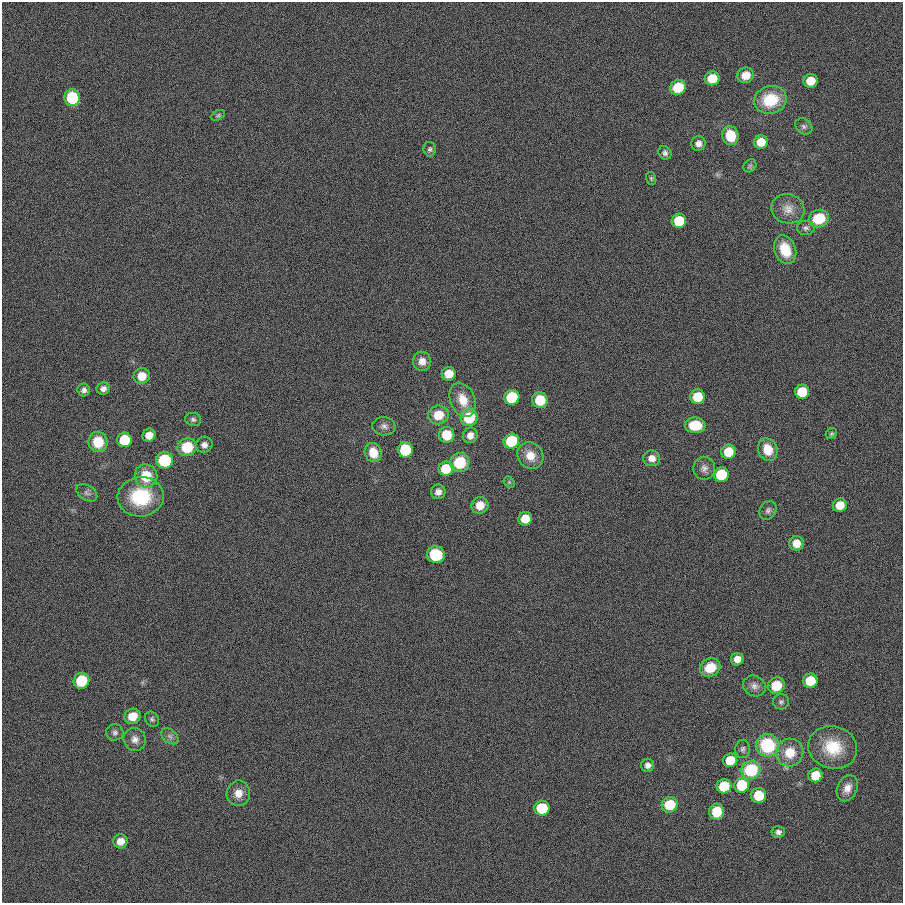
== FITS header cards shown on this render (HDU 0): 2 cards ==
NAXIS1  =                  901
NAXIS2  =                  901

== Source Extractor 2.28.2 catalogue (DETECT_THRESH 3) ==
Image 901 x 901 px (HDU 0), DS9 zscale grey, 1 PNG px = 1 image px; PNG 905 x 905 px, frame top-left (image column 1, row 901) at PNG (2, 2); each listed source drawn as its Kron ellipse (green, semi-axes under 4 px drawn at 4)
Background 0.00125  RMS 0.099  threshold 0.297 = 3 sigma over >= 5 px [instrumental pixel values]
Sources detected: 96; all 96 listed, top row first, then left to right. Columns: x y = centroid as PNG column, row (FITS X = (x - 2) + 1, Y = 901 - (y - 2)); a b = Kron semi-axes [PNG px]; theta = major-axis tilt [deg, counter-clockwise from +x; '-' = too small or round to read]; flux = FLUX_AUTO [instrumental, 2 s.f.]
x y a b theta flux
746 75 8 7 - 93
712 78 7 7 - 160
811 81 7 7 - 120
678 87 8 7 - 200
72 98 8 8 - 370
770 100 16 13 14 270
218 115 7 4 30 12
804 126 9 7 -37 22
730 136 9 8 - 200
761 142 7 7 - 120
698 144 7 7 - 36
430 149 7 6 - 15
665 153 7 6 - 21
750 166 7 5 45 15
651 178 6 5 - 10
788 209 17 14 -18 85
819 218 10 9 - 230
679 221 7 7 - 310
806 228 8 7 - 21
785 250 15 10 -69 170
422 361 9 9 - 55
449 374 7 7 - 110
142 376 8 8 - 97
103 389 7 6 - 30
84 390 6 6 - 24
802 392 7 7 - 260
512 397 8 7 - 480
697 397 7 7 - 200
463 400 18 12 -68 120
540 400 8 8 - 190
438 415 10 9 - 140
469 418 8 8 - 330
193 420 8 6 -16 16
695 425 10 8 -1 180
384 426 11 9 -5 33
831 434 6 5 - 11
149 435 7 6 - 66
447 435 8 8 - 180
470 435 8 7 - 50
124 440 7 7 - 370
511 441 8 7 - 390
98 442 10 9 - 170
204 445 8 8 - 30
187 447 9 9 - 220
405 450 8 7 - 370
768 450 11 9 -68 130
728 452 7 7 - 120
373 453 10 8 -70 130
530 456 14 12 -54 100
652 458 8 8 - 48
165 460 8 8 - 440
460 462 10 9 - 240
704 468 11 11 - 37
446 469 7 7 - 230
721 475 7 7 - 350
146 476 12 11 - 180
509 482 6 5 - 9.7
438 492 7 7 - 36
87 493 11 7 -32 26
141 497 23 19 6 380
480 505 8 8 - 99
840 505 7 6 - 110
768 510 10 8 56 25
525 519 7 6 - 120
796 543 7 7 - 79
436 555 9 8 - 310
737 659 6 6 - 56
710 668 10 9 - 140
81 681 8 7 - 260
810 681 7 7 - 210
754 686 12 10 -28 40
776 686 9 8 - 160
781 702 8 7 - 18
133 716 8 7 - 110
152 719 8 6 -56 15
115 732 8 8 - 22
170 736 10 6 -39 24
135 739 11 11 - 45
767 745 11 11 - 440
833 747 24 21 -15 240
743 749 9 7 86 21
790 753 14 13 - 140
730 760 7 7 - 200
648 765 6 6 - 30
751 770 9 9 - 400
815 775 7 7 - 190
742 785 7 7 - 300
724 786 7 7 - 280
847 788 13 10 64 59
238 793 12 11 - 72
759 795 7 7 - 160
670 805 8 7 - 220
542 808 7 7 - 370
717 812 8 7 - 170
778 832 7 5 5 21
120 841 7 7 - 71